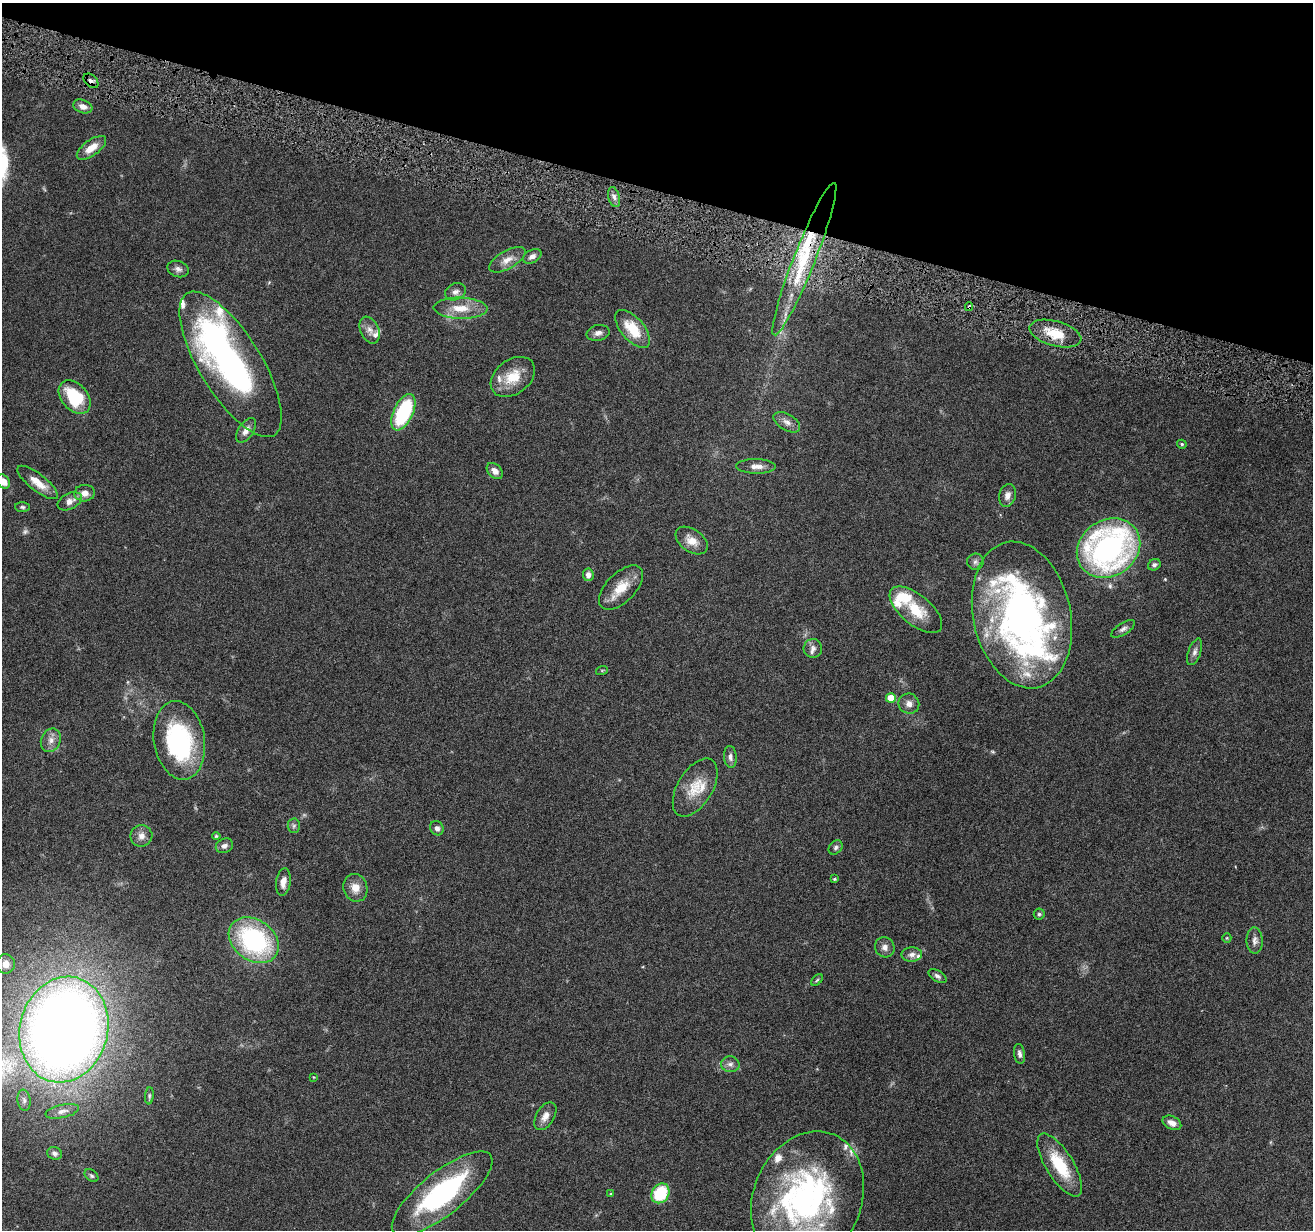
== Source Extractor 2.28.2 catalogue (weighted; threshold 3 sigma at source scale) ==
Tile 2 of 4 x 4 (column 2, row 1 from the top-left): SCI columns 1313-2623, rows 3941-5168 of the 5244 x 5297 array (HDU 1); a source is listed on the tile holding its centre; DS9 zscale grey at full resolution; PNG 1315 x 1232 px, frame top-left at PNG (2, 3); each listed source drawn as its Kron ellipse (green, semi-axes under 4 px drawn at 4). Shown black and unused: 15% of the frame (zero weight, under 4 of 8 exposures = <1% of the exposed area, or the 3 px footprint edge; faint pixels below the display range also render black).
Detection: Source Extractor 2.28.2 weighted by HDU 2 'WHT'; one run over the whole footprint, this tile lists its part. Background 0.0595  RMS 0.0042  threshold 0.0172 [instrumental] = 3 sigma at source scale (4.09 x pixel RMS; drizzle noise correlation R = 1.36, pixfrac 0.8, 0.05/0.05 arcsec/px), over >= 5 px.
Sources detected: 100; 1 too faint to see at this stretch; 3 inside a brighter object's white glare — neither listed nor drawn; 14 inside a brighter listed object's ellipse — not listed separately; the other 82 listed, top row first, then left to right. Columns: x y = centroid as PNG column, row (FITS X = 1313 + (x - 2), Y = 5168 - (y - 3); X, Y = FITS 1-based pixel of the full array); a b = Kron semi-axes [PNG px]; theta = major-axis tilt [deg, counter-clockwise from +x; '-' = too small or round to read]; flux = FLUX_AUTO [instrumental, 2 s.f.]
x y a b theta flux
91 81 9 6 -43 1.5
83 106 10 6 -20 2.3
91 148 17 8 36 5
614 197 10 5 -75 1.7
532 256 10 6 28 1.9
804 259 82 11 68 27
507 260 20 9 29 3.9
178 269 11 8 -21 1.7
455 292 11 8 24 1.9
969 307 4 3 - 0.88
460 308 27 10 -2 7.8
633 329 23 11 -49 12
370 330 14 9 -66 3
598 333 11 8 11 1.9
1055 334 27 12 -15 9.1
230 364 83 31 -58 130
513 377 24 17 37 9.7
75 397 19 13 -48 19
403 412 19 9 65 31
787 422 14 8 -31 2.5
246 430 14 7 57 3
1182 444 5 4 - 0.63
756 466 20 7 -1 3.2
495 471 9 6 -45 2.4
4 482 7 6 - 3.5
38 482 25 8 -38 5.6
85 493 10 8 5 2.9
1007 495 12 8 76 2.3
70 501 13 8 26 2.7
22 507 7 5 -2 0.75
692 541 18 11 -35 4.7
1109 548 33 28 34 120
975 562 8 8 - 1.4
1154 565 7 5 31 0.98
588 575 6 5 - 1.9
621 588 28 14 45 8.6
916 610 32 15 -40 13
1022 615 74 48 -78 160
1123 629 13 6 33 1.5
813 648 9 9 - 2
1195 652 14 6 70 1.8
602 670 6 3 18 0.45
891 698 5 5 - 6.5
909 704 10 10 - 2.4
51 740 12 9 65 2.7
179 740 39 25 -81 49
730 757 11 6 -85 1.5
695 788 32 17 59 11
294 826 7 6 - 0.93
437 828 7 6 - 1.5
141 836 11 10 - 2.5
216 836 4 4 - 0.47
224 846 9 7 24 1.6
836 847 8 6 48 1
834 879 4 3 - 0.57
283 882 14 7 82 3.1
355 888 14 12 -71 4.3
1039 914 5 5 - 0.82
1227 938 5 4 - 0.45
254 940 27 20 -35 56
1255 940 13 8 -88 2.1
885 947 10 9 - 2.2
912 954 10 7 2 2
6 964 9 9 - 3.6
937 976 10 5 -32 1.2
817 980 7 4 45 0.58
64 1030 53 44 75 610
1019 1054 10 5 -81 1.4
730 1064 9 7 -4 1.8
314 1077 4 4 - 0.32
149 1096 8 4 84 0.69
24 1100 10 6 -82 1.5
62 1111 17 6 13 2.3
545 1116 15 9 59 3.1
1172 1123 10 6 -26 2.5
54 1153 7 6 - 1.3
1060 1165 36 13 -58 17
92 1176 8 5 -39 0.84
442 1193 62 21 38 58
660 1193 10 8 57 18
611 1194 4 3 - 0.4
807 1199 69 54 67 110
Overlapping masked pixels (flux is a lower limit): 3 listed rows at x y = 91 81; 804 259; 969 307
Isophote crosses this tile's border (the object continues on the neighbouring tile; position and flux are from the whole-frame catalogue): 3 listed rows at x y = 4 482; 38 482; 807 1199